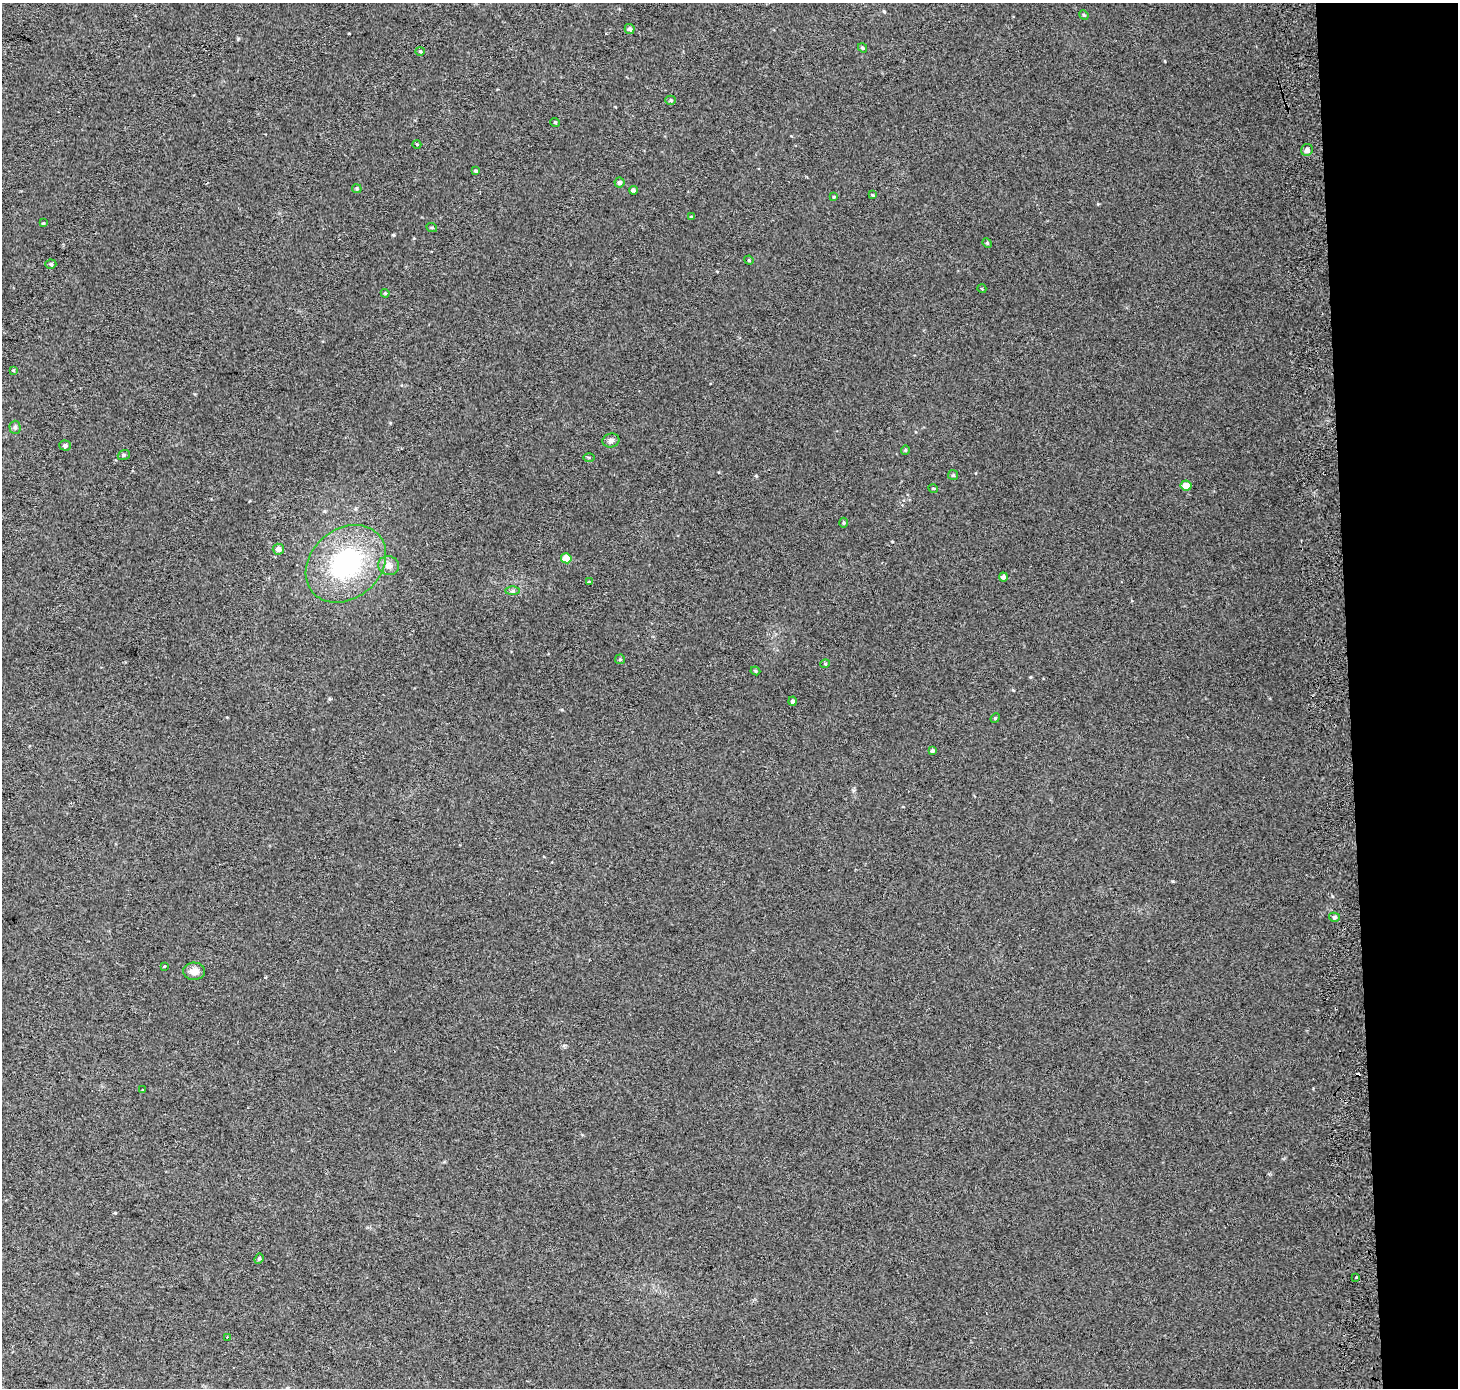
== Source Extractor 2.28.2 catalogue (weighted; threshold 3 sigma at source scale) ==
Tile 6 of 3 x 3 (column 3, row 2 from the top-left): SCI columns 2986-4441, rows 1388-2773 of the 4514 x 4169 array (HDU 1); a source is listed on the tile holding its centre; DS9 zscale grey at full resolution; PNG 1460 x 1390 px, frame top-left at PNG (2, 3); each listed source drawn as its Kron ellipse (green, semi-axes under 4 px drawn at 4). Shown black and unused: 7% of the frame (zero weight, under 2 of 3 exposures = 2% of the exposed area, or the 3 px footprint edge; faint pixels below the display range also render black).
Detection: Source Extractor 2.28.2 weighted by HDU 2 'WHT'; one run over the whole footprint, this tile lists its part. Background 0.0549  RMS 0.012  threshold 0.054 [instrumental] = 3 sigma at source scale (4.5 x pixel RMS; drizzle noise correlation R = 1.50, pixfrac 1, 0.0396/0.0396 arcsec/px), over >= 5 px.
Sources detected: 55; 2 cosmic-ray / hot-pixel residue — neither listed nor drawn; the other 53 listed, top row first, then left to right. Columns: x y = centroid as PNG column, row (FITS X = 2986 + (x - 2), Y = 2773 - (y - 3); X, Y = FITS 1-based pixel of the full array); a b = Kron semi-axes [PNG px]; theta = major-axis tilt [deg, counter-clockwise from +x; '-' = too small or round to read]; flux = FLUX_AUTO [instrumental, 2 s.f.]
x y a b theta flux
1084 15 5 4 - 1.3
630 29 5 5 - 2.6
862 48 5 4 - 1.5
420 51 5 3 - 1.2
671 100 5 4 - 1.7
555 122 5 3 - 1.1
417 144 4 3 - 0.89
1307 150 6 5 - 4.4
476 171 4 4 - 1.4
619 182 5 5 - 3
357 189 4 4 - 1.4
633 190 4 4 - 3
873 195 4 4 - 1.1
834 197 4 4 - 1.2
691 217 4 4 - 1
43 223 4 3 - 0.97
432 228 5 3 - 1.2
987 243 5 4 - 1.4
749 260 5 4 - 1.2
51 264 5 4 - 1.9
982 289 4 3 - 0.91
385 293 4 4 - 1.3
13 370 4 3 - 1
15 427 6 5 - 2.4
611 440 8 7 - 4.1
65 446 5 5 - 2.5
905 450 4 4 - 1.2
124 455 6 5 - 1.9
589 457 5 4 - 1.3
953 475 5 5 - 1.8
1186 486 5 5 - 12
933 488 5 3 - 1.1
843 523 5 4 - 1.5
278 549 6 5 - 5.2
566 558 5 5 - 19
346 564 44 34 41 160
389 565 10 9 - 7.4
1003 577 4 4 - 3.2
589 582 4 4 - 1.7
513 591 7 4 0 2
620 659 5 5 - 1.4
825 664 5 3 - 0.99
755 671 5 4 - 1.4
793 701 4 4 - 3.3
995 718 5 4 - 1.3
932 750 4 4 - 1.7
1334 917 5 4 - 2.2
164 966 3 3 - 2.3
194 971 11 8 -2 9
143 1090 3 3 - 0.86
259 1259 5 4 - 1.5
1356 1278 3 3 - 6.3
227 1337 2 2 - 0.83
Unlisted compact peaks at least as high as the median listed source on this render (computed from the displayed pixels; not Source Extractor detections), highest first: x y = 393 235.